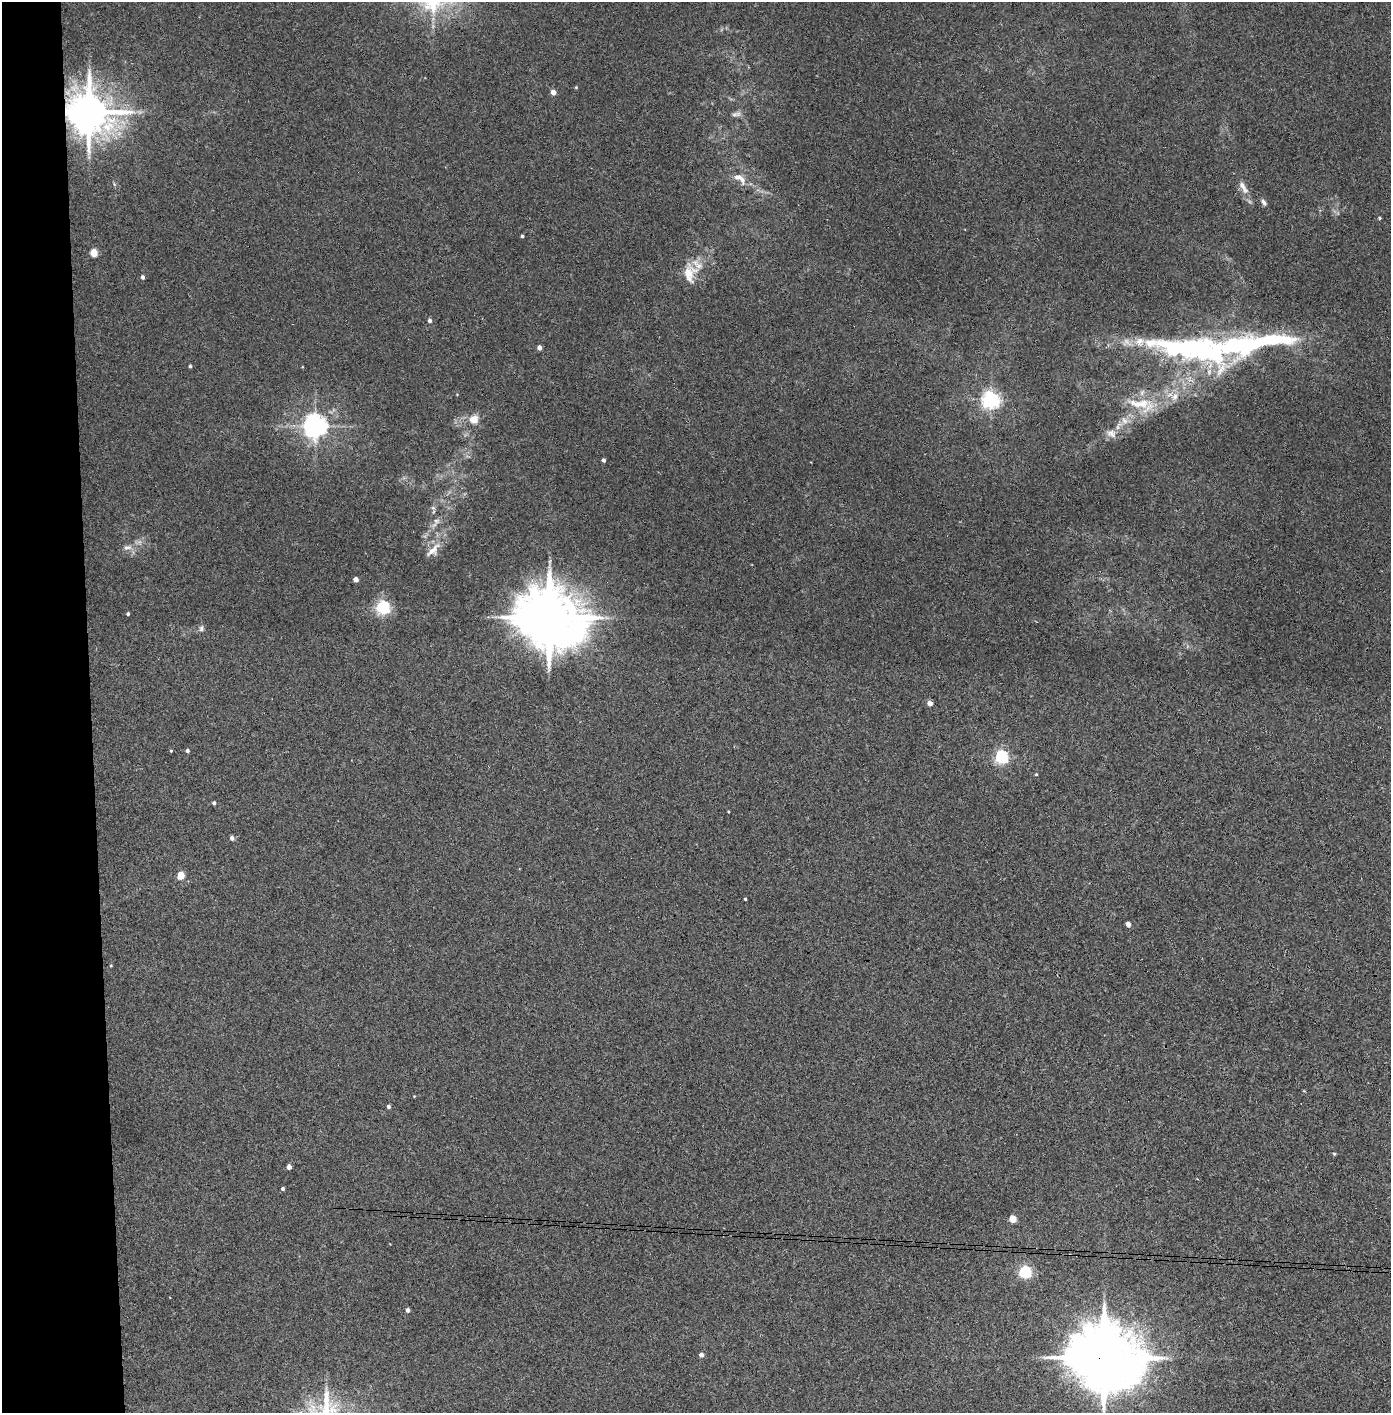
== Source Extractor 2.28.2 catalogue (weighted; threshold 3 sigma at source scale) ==
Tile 4 of 3 x 3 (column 1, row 2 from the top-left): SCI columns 80-1468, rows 1414-2824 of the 4323 x 4241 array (HDU 1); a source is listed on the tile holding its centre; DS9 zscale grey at full resolution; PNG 1393 x 1415 px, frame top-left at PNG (2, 2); no overlay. Shown black and unused: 7% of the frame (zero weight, under 3 of 4 exposures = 6% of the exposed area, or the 3 px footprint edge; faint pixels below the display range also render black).
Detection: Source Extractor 2.28.2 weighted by HDU 2 'WHT'; one run over the whole footprint, this tile lists its part. Background 0.045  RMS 0.0057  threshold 0.0257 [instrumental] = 3 sigma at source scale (4.5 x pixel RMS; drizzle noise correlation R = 1.50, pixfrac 1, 0.05/0.05 arcsec/px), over >= 5 px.
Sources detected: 59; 1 inside a brighter object's white glare — not listed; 5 inside a brighter listed object's ellipse — not listed separately; the other 53 listed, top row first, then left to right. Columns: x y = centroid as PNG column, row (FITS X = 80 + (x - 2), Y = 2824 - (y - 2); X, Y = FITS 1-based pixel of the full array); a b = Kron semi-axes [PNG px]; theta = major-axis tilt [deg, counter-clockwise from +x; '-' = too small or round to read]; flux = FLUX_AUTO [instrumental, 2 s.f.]
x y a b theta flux
576 87 5 3 - 0.49
553 92 4 4 - 4.5
89 112 11 11 - 2100
734 115 10 6 23 1.9
739 178 22 10 -35 6.5
1243 187 22 8 -59 4.7
1263 202 9 5 -52 1.6
1379 218 3 3 - 1
522 236 3 3 - 0.9
94 253 5 4 - 13
689 274 26 13 -84 9.8
143 277 4 4 - 1.3
429 321 5 4 - 1.4
539 348 4 4 - 2.6
1191 349 109 29 -9 120
190 366 4 3 - 0.76
1175 397 11 8 77 3.9
991 400 6 6 - 220
1137 404 30 12 -17 13
474 420 5 5 - 13
1124 421 10 7 -40 3
315 426 7 7 - 490
1111 433 15 11 -19 4.3
603 460 4 3 - 1.6
433 508 6 4 -18 0.82
436 521 9 8 - 2.3
127 548 13 5 4 2.4
433 550 24 10 45 6.4
356 579 4 4 - 3.6
383 608 6 5 - 130
128 614 4 3 - 0.9
549 617 19 16 -19 4100
201 628 8 7 - 1.6
930 703 4 4 - 3.9
171 751 4 4 - 0.5
187 751 4 3 - 1.4
1002 757 6 5 - 110
1036 774 4 3 - 0.5
214 803 4 3 - 1.1
232 838 5 4 - 2.1
181 876 5 4 - 13
745 899 3 3 - 0.86
1128 924 4 4 - 3.1
111 966 4 3 - 0.49
388 1107 4 4 - 1.4
1334 1154 4 4 - 0.63
289 1167 4 4 - 2.8
282 1189 3 3 - 1
1013 1219 5 4 - 10
1025 1272 6 5 - 88
408 1310 5 4 - 1.6
701 1355 4 4 - 2.2
1104 1358 20 17 -14 5500
Overlapping masked pixels (flux is a lower limit): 2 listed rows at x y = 89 112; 1104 1358